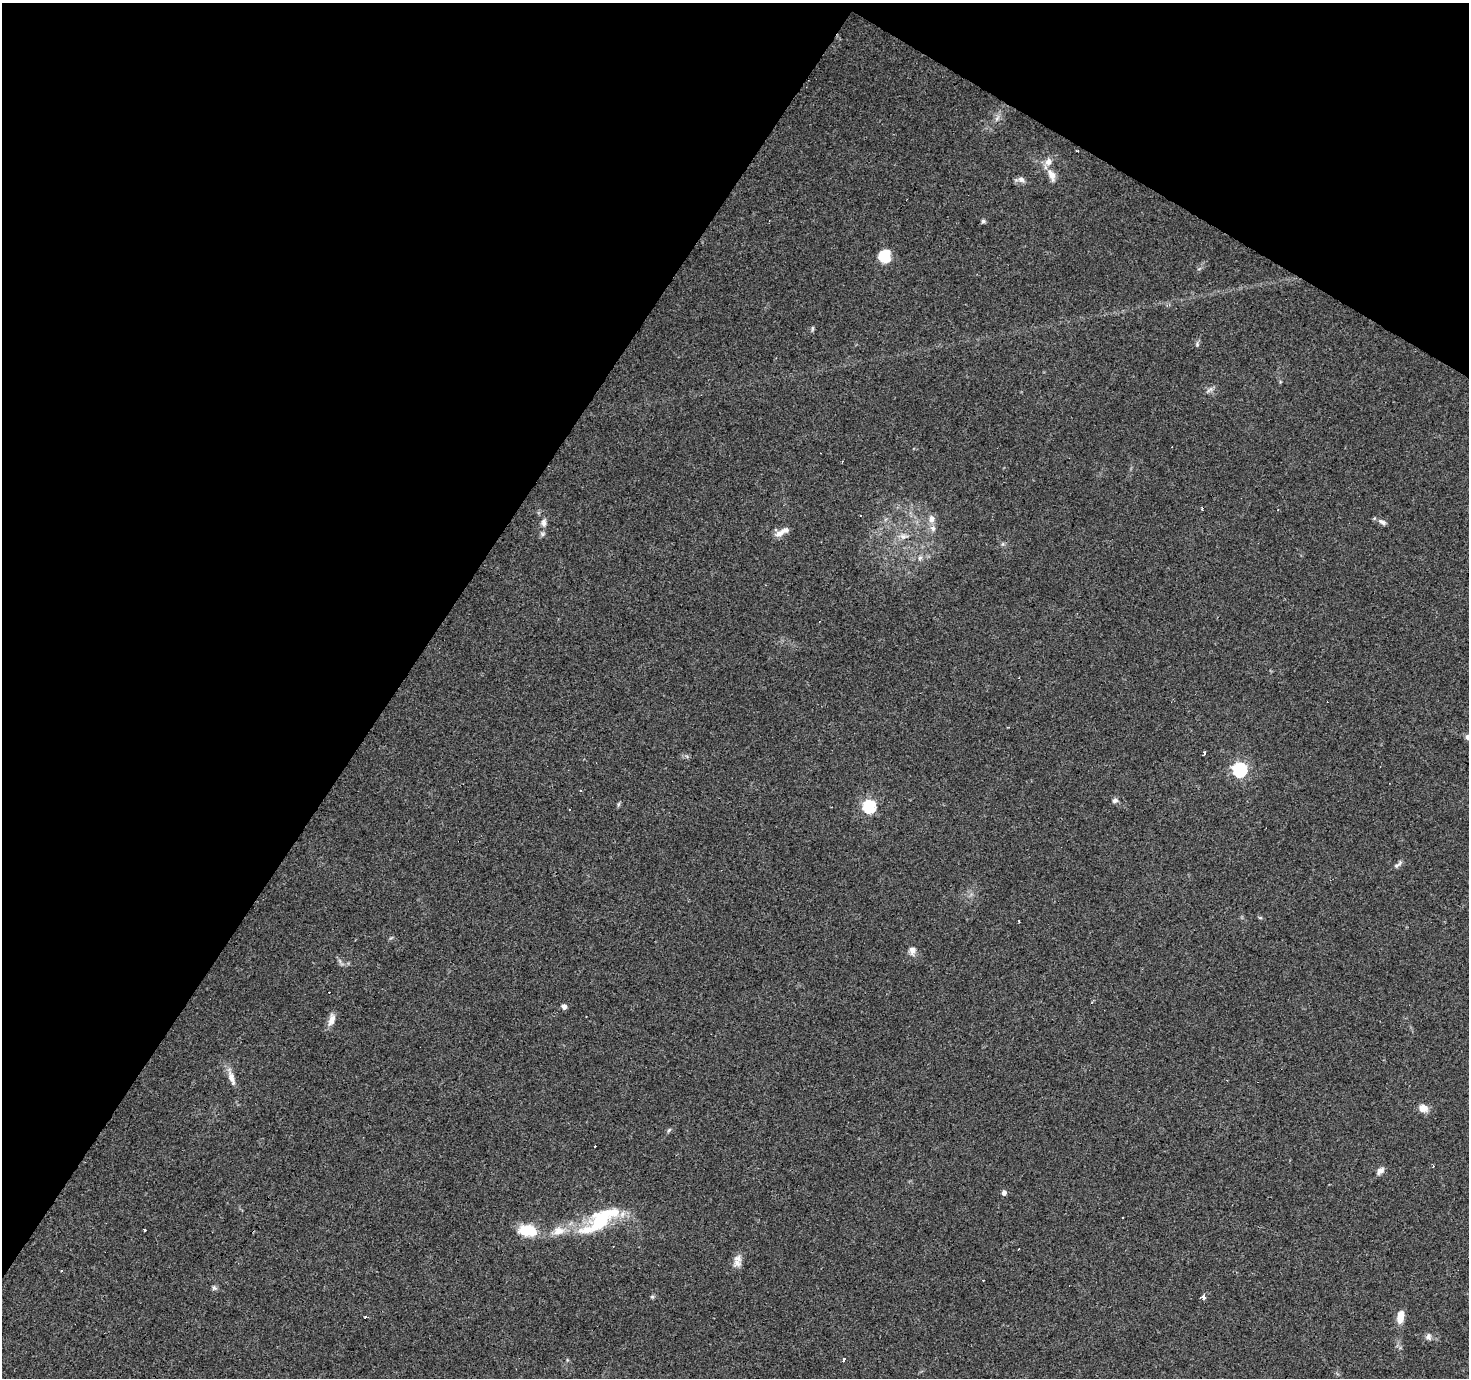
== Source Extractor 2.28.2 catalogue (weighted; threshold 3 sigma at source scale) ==
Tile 2 of 4 x 4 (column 2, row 1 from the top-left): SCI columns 1471-2937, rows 4380-5755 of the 5871 x 5941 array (HDU 1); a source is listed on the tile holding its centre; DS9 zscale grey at full resolution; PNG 1471 x 1380 px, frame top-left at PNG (2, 3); no overlay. Shown black and unused: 33% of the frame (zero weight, under 3 of 4 exposures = <1% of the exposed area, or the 3 px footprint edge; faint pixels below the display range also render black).
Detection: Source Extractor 2.28.2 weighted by HDU 2 'WHT'; one run over the whole footprint, this tile lists its part. Background 0.0408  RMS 0.0038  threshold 0.017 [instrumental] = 3 sigma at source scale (4.5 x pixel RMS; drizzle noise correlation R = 1.50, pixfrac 1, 0.0396/0.0396 arcsec/px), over >= 5 px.
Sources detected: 65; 11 cosmic-ray / hot-pixel residue — not listed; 6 inside a brighter listed object's ellipse — not listed separately; the other 48 listed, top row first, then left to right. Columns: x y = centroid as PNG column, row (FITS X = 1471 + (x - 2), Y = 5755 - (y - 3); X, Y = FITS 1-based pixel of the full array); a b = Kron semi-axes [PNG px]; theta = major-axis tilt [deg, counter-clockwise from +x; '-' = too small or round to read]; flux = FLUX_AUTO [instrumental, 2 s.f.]
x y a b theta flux
997 118 9 4 45 1.1
1077 151 3 2 - 0.37
1052 175 16 8 -67 3.3
1021 179 9 7 -30 1.5
983 221 6 5 - 0.68
884 256 14 12 62 7.9
812 328 8 3 77 0.56
1197 344 7 5 -90 0.72
1210 390 12 4 32 1.1
1202 510 4 3 - 0.3
931 518 10 8 -87 2.2
1382 522 12 6 -27 1.4
544 523 11 7 -87 1.8
780 533 13 8 23 2.6
542 534 7 6 - 0.81
904 536 12 4 9 1.5
1002 544 6 4 70 0.51
920 558 7 5 66 0.97
1468 737 7 6 - 1.4
1205 753 3 3 - 2.1
1240 770 6 6 - 76
1115 801 8 6 22 1
619 804 7 4 70 0.54
869 806 6 6 - 47
569 810 3 2 - 0.42
1396 866 9 6 40 1.1
1260 918 6 4 -1 0.45
1019 922 3 2 - 0.41
912 951 12 9 -88 2
564 1006 4 4 - 2
331 1019 17 8 73 2.8
231 1078 20 7 -72 3.3
1423 1108 12 9 -16 3.1
669 1130 7 4 59 0.64
1380 1171 11 7 47 1.7
1004 1192 5 4 - 1.5
601 1220 48 20 37 24
145 1230 3 3 - 1.3
529 1230 23 12 -5 12
559 1231 17 12 13 4.8
738 1258 14 10 -65 2.8
214 1288 7 4 -19 0.73
652 1297 6 5 - 0.54
1203 1297 3 3 - 15
365 1317 3 3 - 1.8
1400 1317 15 8 78 4.3
1428 1337 9 7 -77 1.3
844 1360 4 3 - 1.8
Isophote crosses this tile's border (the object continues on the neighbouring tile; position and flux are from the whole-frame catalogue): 1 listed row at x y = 1468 737